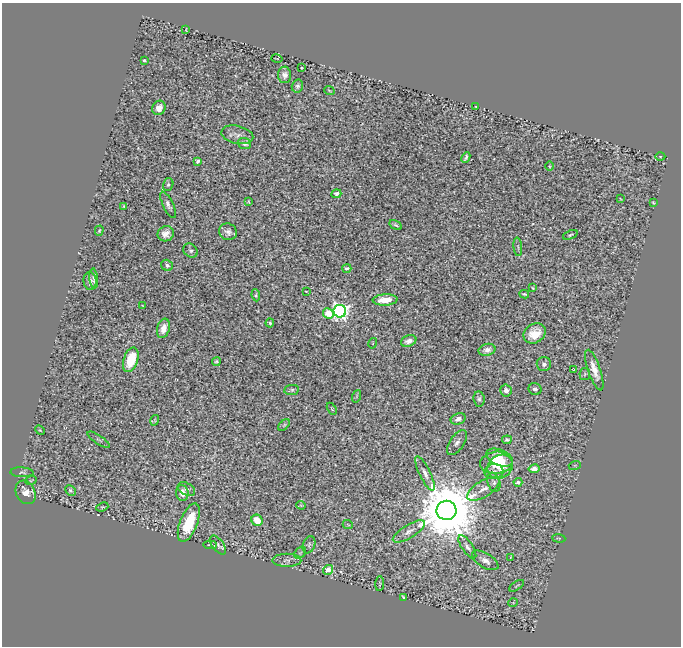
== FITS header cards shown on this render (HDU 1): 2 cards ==
NAXIS1  =                  679
NAXIS2  =                  644

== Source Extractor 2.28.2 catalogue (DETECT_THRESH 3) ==
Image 679 x 644 px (HDU 1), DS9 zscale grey, 1 PNG px = 1 image px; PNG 683 x 648 px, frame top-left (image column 1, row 644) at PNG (2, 3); each listed source drawn as its Kron ellipse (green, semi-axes under 4 px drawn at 4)
Background 0.377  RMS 0.019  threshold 0.0566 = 3 sigma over >= 5 px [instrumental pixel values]
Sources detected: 103; all 103 listed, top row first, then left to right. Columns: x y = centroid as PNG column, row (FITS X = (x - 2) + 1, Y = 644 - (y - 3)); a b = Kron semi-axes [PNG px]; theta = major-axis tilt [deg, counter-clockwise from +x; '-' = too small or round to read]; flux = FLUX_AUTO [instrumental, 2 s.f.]
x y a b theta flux
186 30 3 2 - 0.74
277 58 6 2 -13 0.86
144 61 3 3 - 1.6
301 68 3 2 - 1.1
285 75 8 6 -89 6.6
297 86 6 5 - 3.2
329 90 5 2 - 1.1
476 107 3 2 - 0.83
159 108 7 6 - 9.7
237 135 16 9 -13 8.1
245 144 7 5 -21 5.1
660 156 5 3 - 1.1
466 157 6 3 65 2.8
198 161 4 3 - 2.4
549 166 5 3 - 1.2
168 185 6 5 - 2.6
336 194 5 4 - 3.2
620 199 4 2 - 1
249 202 4 2 - 1.1
653 203 4 3 - 1.1
168 205 14 5 -65 4.7
124 206 3 3 - 1.3
396 225 7 4 -32 2.3
99 231 5 4 - 1.2
228 232 9 8 - 6.4
166 234 8 7 - 8.7
570 235 7 3 23 1.5
518 247 9 2 -85 1.7
191 251 8 6 -42 3.4
167 265 6 5 - 3.7
347 268 4 3 - 2.6
94 279 10 4 -84 4.1
90 281 9 6 -84 4.9
533 288 3 3 - 0.96
306 291 3 2 - 0.8
524 294 5 3 - 1.8
256 295 6 4 -84 1.8
385 300 12 5 3 21
142 306 4 2 - 0.9
340 311 6 6 - 580
328 313 5 4 - 40
270 323 4 4 - 2.1
163 328 10 6 73 11
535 333 12 9 32 19
409 341 8 5 21 7.4
373 343 5 3 - 1.1
487 350 8 6 13 7.5
131 360 13 7 72 37
216 362 4 4 - 1.8
544 364 7 7 - 4.9
573 369 3 2 - 0.8
594 370 21 6 -71 13
585 374 6 5 - 1.8
535 389 6 6 - 4.9
292 390 7 5 8 2.4
506 391 6 5 - 5.8
357 396 6 4 71 1.6
479 399 7 5 -83 3.2
332 409 7 3 -60 1.1
458 419 7 5 21 6.8
155 420 5 3 - 1
284 425 7 4 45 1.7
40 430 5 4 - 1.4
99 440 13 3 -33 2.1
507 440 5 3 - 2.6
457 442 14 7 56 6.4
499 458 14 8 -22 20
496 463 16 11 6 28
575 465 6 4 18 1.5
500 467 13 11 35 27
534 469 5 4 - 9.9
22 472 11 5 -3 2.9
494 472 9 7 4 5.6
425 473 19 5 -64 7.3
31 480 6 3 19 1.5
494 482 10 6 -71 3.8
518 482 4 4 - 5.9
186 489 9 6 -29 4.8
483 489 18 8 31 10
70 490 5 4 - 2.4
26 492 12 9 -61 11
182 493 8 6 -86 11
301 505 4 4 - 1.2
102 507 6 4 22 1.6
446 510 10 9 - 14000
257 520 6 5 - 21
189 523 20 9 69 52
348 525 5 3 - 1.1
409 531 18 6 31 9.3
559 538 7 2 -5 1.1
210 545 7 3 -4 2
218 545 11 5 -54 3.9
309 545 9 6 68 3.2
467 547 13 5 -56 5.6
300 553 6 5 - 3
510 557 3 2 - 1
287 560 14 6 0 5.5
485 560 15 7 -31 8.6
328 570 5 4 - 12
380 584 7 3 86 1.4
517 586 8 3 34 1.3
403 597 3 3 - 2.2
513 603 5 3 - 0.95